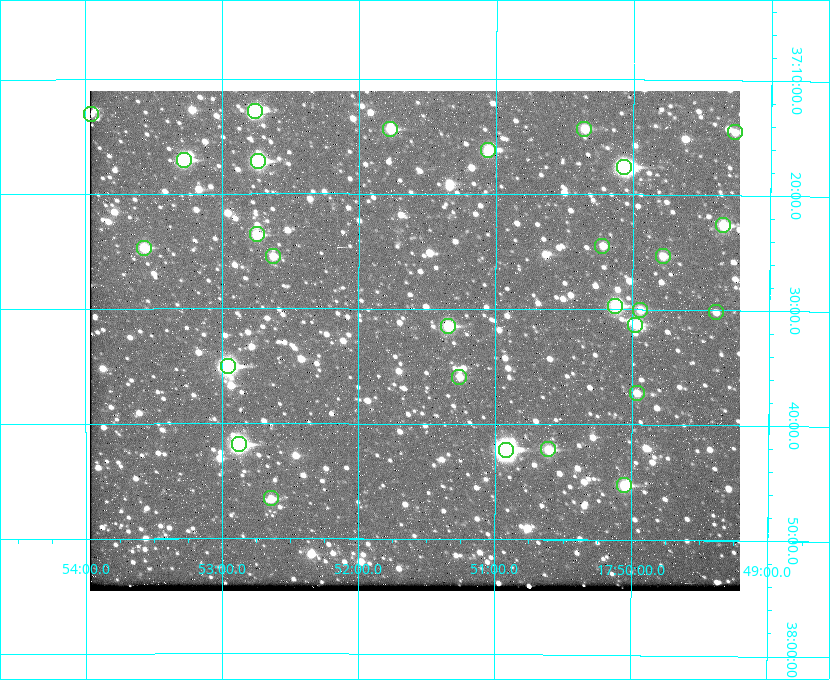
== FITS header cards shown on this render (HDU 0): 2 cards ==
NAXIS1  =                  650 / Width of table row in bytes
NAXIS2  =                  500 / Number of rows in table

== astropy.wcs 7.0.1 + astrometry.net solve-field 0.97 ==
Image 650 x 500 px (HDU 0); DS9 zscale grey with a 90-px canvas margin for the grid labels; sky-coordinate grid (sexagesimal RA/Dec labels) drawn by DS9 from the SOLVED WCS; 28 Tycho-2 reference stars matched to detected sources circled (green)
Header WCS: none
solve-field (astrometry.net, Tycho-2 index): SOLVED blind (the file carries no WCS)
Solved WCS: RA---TAN-SIP/DEC--TAN-SIP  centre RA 17:51:35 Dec +37:33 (267.90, +37.55 deg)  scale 5.22 arcsec/px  FOV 56.5' x 43.5'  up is +180 deg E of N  parity flipped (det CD > 0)
(file carries no celestial WCS; the grid is the blind solution)
Tycho-2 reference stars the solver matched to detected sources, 28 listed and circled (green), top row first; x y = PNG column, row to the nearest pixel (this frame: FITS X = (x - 90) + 1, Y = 500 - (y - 91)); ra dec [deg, ICRS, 3 dp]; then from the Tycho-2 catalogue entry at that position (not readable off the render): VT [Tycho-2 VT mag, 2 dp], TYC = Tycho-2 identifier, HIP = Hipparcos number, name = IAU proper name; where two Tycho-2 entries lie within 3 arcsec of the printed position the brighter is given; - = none
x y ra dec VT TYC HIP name
255 111 268.189 +37.213 9.71 2620-542-1 - -
91 114 268.489 +37.217 11.29 2620-732-1 - -
390 129 267.943 +37.240 10.39 2620-505-1 - -
584 129 267.589 +37.238 11.09 2619-212-1 - -
735 132 267.316 +37.242 12.03 2619-611-1 - -
488 150 267.764 +37.270 10.17 2620-784-1 - -
184 160 268.319 +37.285 9.88 2620-536-1 - -
258 161 268.183 +37.286 8.98 2620-786-1 87506 -
624 167 267.517 +37.293 8.96 2619-379-1 - -
723 225 267.335 +37.377 10.60 2619-634-1 - -
257 234 268.186 +37.393 10.44 2620-175-1 - -
602 246 267.555 +37.408 11.50 2619-358-1 - -
144 248 268.392 +37.412 10.60 2620-800-1 - -
273 256 268.156 +37.424 11.25 2620-712-1 - -
663 256 267.445 +37.422 11.17 2619-451-1 - -
615 306 267.531 +37.495 10.07 2619-274-1 - -
640 310 267.485 +37.500 11.33 2619-40-1 - -
716 312 267.347 +37.503 12.15 3088-638-1 - -
635 325 267.494 +37.522 10.35 3088-270-1 - -
448 326 267.836 +37.525 9.96 3089-889-1 - -
228 366 268.239 +37.584 8.64 3089-755-1 - -
459 377 267.815 +37.598 11.54 3089-1081-1 - -
637 393 267.491 +37.621 11.40 3088-1284-1 - -
239 444 268.219 +37.697 8.93 3089-671-1 - -
548 449 267.652 +37.703 11.04 3089-693-1 - -
506 450 267.730 +37.705 8.13 3089-1203-1 87349 -
624 485 267.512 +37.755 10.10 3089-2332-1 - -
271 498 268.159 +37.775 11.22 3089-2245-1 - -